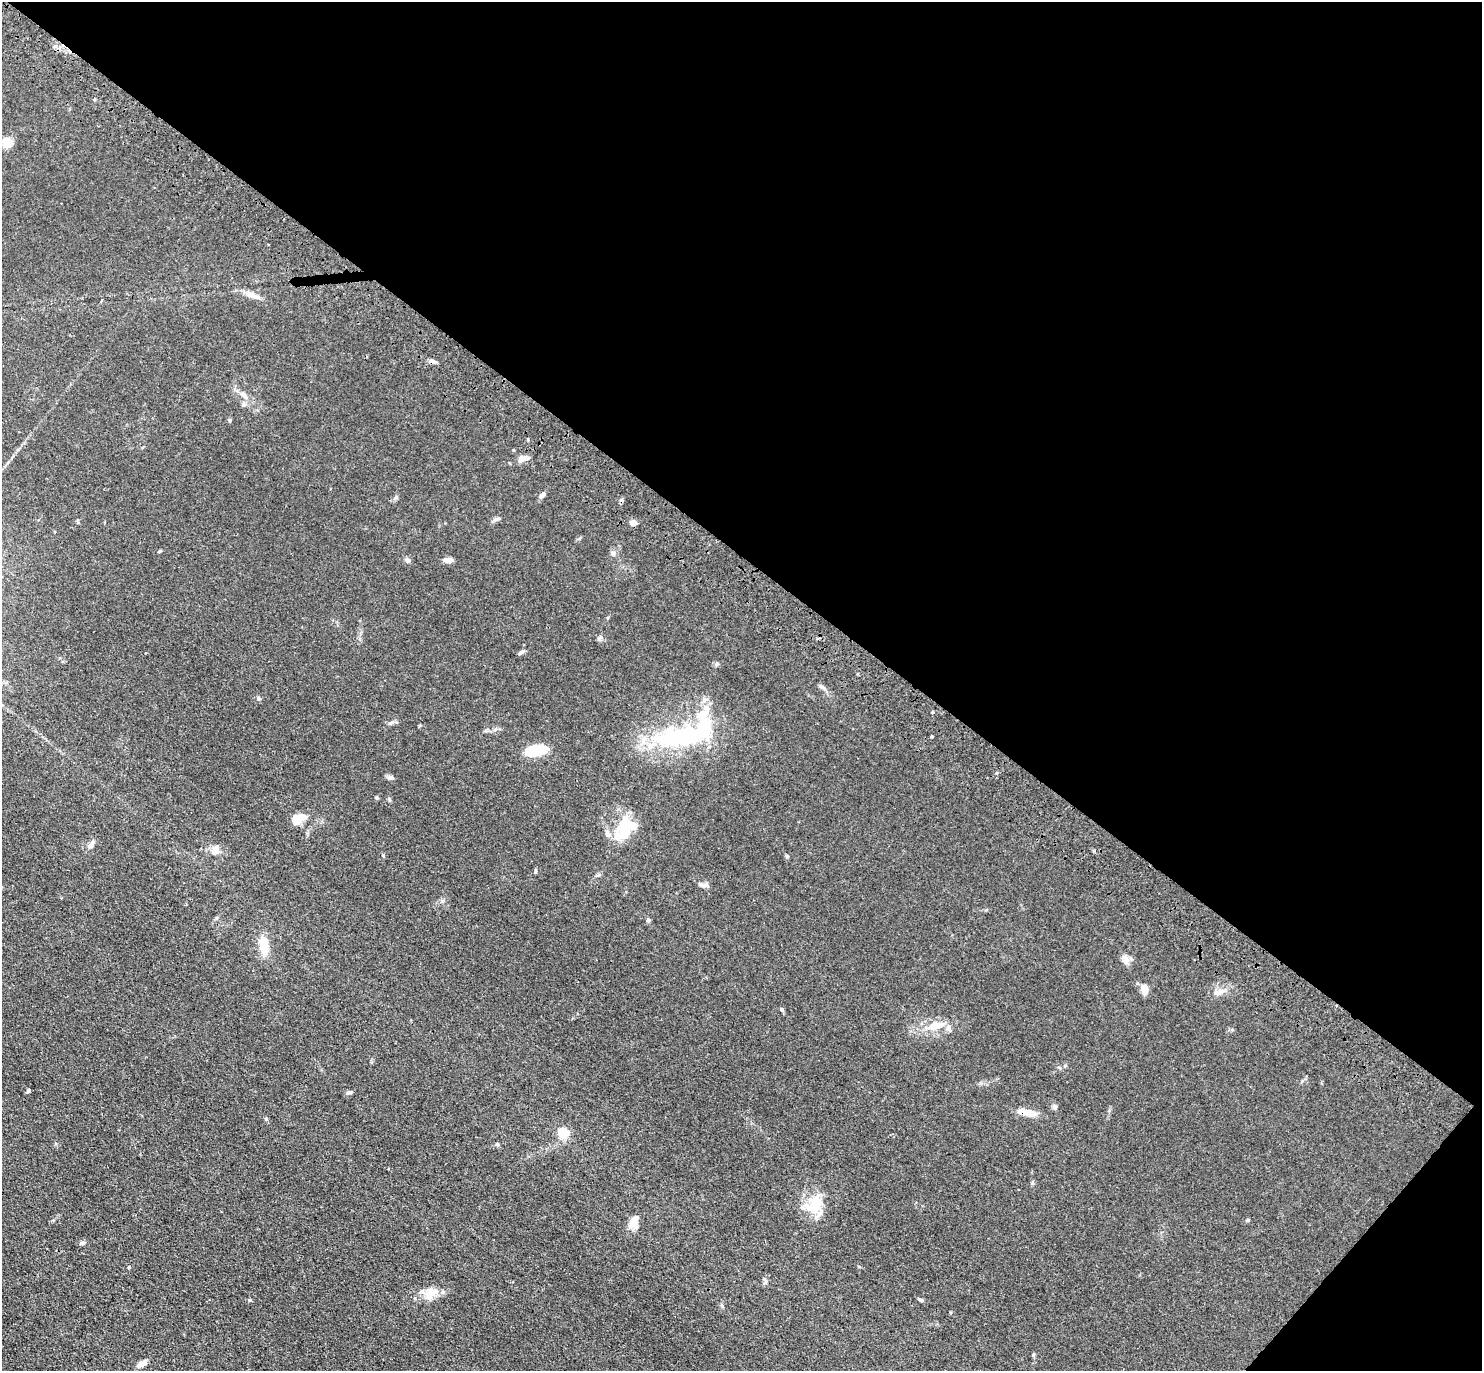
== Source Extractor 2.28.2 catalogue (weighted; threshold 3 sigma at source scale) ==
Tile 8 of 4 x 4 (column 4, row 2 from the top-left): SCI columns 4491-5970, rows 3094-4462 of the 6001 x 6022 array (HDU 1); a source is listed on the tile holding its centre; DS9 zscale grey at full resolution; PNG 1484 x 1373 px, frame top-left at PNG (2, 2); no overlay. Shown black and unused: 42% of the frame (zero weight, under 3 of 4 exposures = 4% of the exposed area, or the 3 px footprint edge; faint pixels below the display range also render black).
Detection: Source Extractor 2.28.2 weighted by HDU 2 'WHT'; one run over the whole footprint, this tile lists its part. Background 0.0394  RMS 0.0046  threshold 0.0208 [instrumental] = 3 sigma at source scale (4.5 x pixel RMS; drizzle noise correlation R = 1.50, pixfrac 1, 0.05/0.05 arcsec/px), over >= 5 px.
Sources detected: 61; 3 inside a brighter object's white glare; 2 cosmic-ray / hot-pixel residue — not listed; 4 inside a brighter listed object's ellipse — not listed separately; the other 52 listed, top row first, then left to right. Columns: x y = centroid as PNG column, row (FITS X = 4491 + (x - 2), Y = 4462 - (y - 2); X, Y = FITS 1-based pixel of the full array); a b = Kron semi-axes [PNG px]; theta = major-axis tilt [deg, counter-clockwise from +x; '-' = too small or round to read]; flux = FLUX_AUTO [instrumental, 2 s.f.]
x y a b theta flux
7 143 5 5 - 31
251 295 16 7 -22 3.2
101 300 4 2 - 1
243 395 12 6 -46 2.2
244 405 7 6 - 1
230 420 6 3 -82 0.56
523 458 13 6 11 3.6
542 495 10 5 44 1.4
495 519 7 4 20 0.9
633 522 8 6 5 2.2
160 551 5 4 - 0.45
613 553 7 5 -13 1.1
408 560 7 5 -31 1.7
448 560 11 6 -2 2.1
521 652 9 4 34 0.98
717 664 6 4 -19 0.68
821 687 9 5 -34 1.2
258 698 7 4 -18 0.73
932 712 3 3 - 0.7
391 722 9 5 44 1.1
679 737 66 25 2 50
537 750 21 10 11 15
390 778 9 5 1 1.1
377 797 5 4 - 0.62
389 799 5 4 - 0.62
298 819 16 9 25 7.2
623 832 27 17 33 11
91 845 13 6 61 1.7
215 850 13 10 56 3.1
704 885 14 5 -8 1.8
648 920 5 5 - 0.71
264 945 17 10 -84 8.7
1125 960 15 8 -68 2.4
1144 989 11 7 -78 4.2
1220 992 16 8 21 3.3
781 1009 6 3 -70 0.55
935 1026 10 6 15 8
28 1090 6 4 49 0.65
349 1092 8 4 20 1.1
1055 1107 7 6 - 1.1
1027 1112 24 8 -11 5.2
563 1133 5 5 - 33
497 1144 5 4 - 0.66
814 1205 28 21 81 12
1247 1220 5 4 - 0.61
633 1223 17 11 76 4.1
82 1243 7 5 17 1.1
765 1282 9 4 69 0.97
430 1294 26 12 34 6.3
250 1300 5 4 - 0.44
921 1300 5 5 - 0.67
141 1364 11 6 30 2.9
Overlapping masked pixels (flux is a lower limit): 1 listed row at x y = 1027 1112
Unlisted compact peaks at least as high as the median listed source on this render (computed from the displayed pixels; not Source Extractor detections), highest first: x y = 787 856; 535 872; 1033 1355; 599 638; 383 855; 396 497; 932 736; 266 1119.